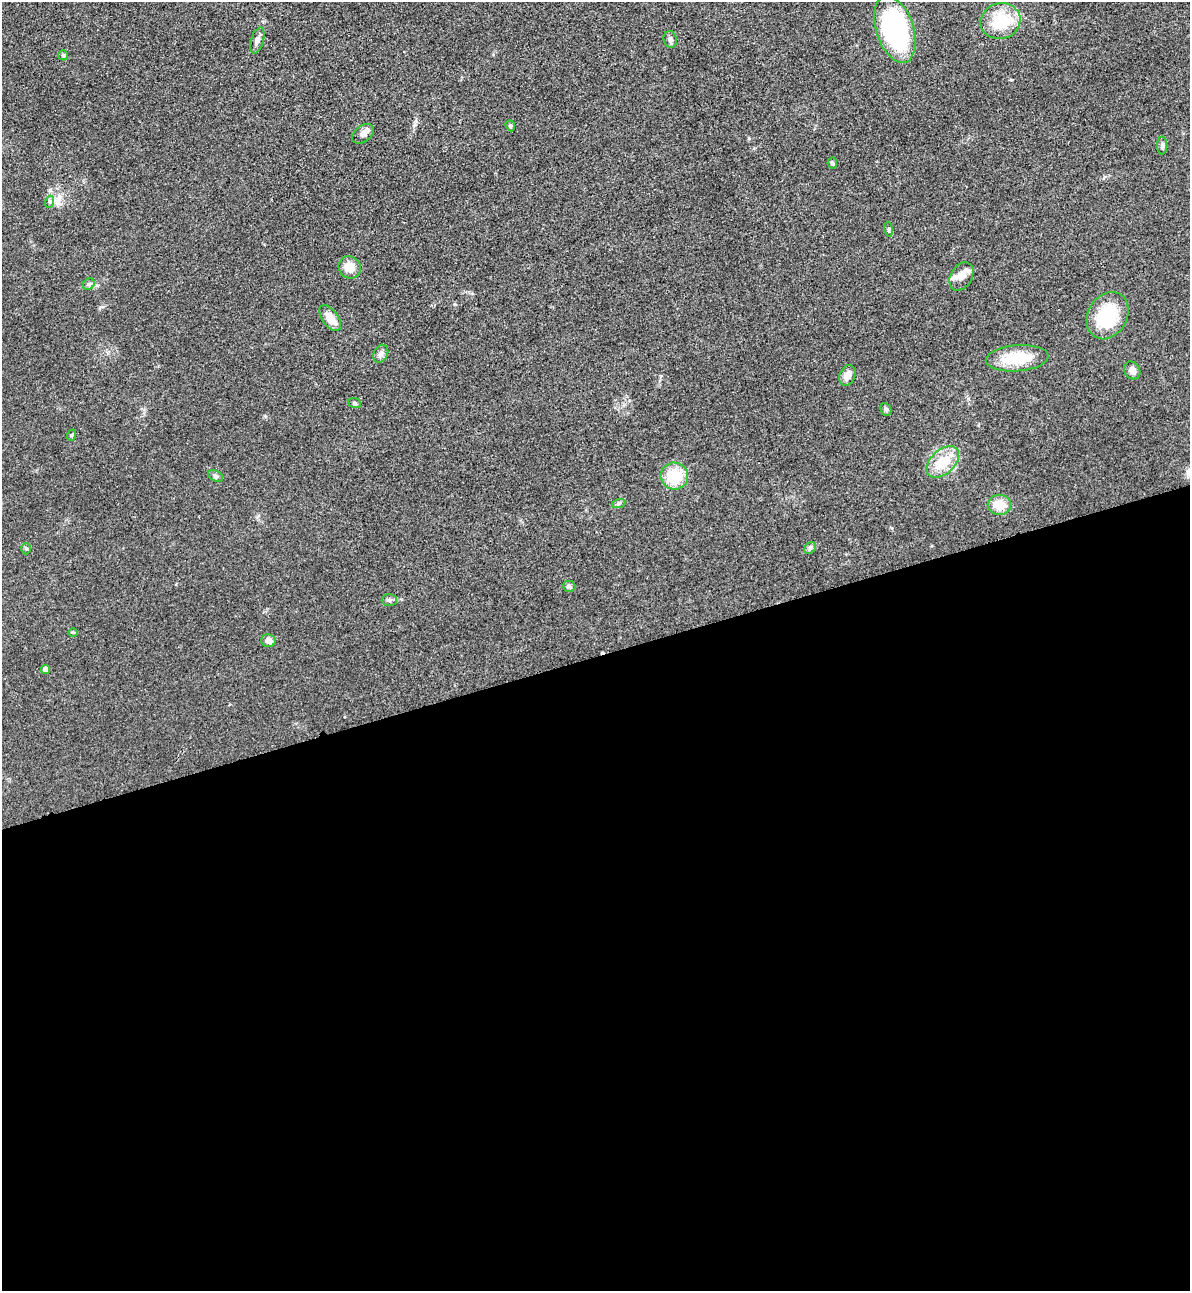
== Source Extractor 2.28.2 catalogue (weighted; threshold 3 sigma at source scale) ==
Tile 15 of 4 x 4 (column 3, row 4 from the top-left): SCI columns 2659-3846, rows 29-1317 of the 5195 x 5213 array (HDU 1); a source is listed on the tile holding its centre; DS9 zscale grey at full resolution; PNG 1192 x 1293 px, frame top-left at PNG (2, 2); each listed source drawn as its Kron ellipse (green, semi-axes under 4 px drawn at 4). Shown black and unused: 49% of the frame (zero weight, under 3 of 4 exposures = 3% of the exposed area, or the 3 px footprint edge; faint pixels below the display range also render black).
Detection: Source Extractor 2.28.2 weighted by HDU 2 'WHT'; one run over the whole footprint, this tile lists its part. Background 0.0679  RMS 0.0084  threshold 0.0379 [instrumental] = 3 sigma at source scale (4.5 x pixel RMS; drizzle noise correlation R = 1.50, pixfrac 1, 0.05/0.05 arcsec/px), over >= 5 px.
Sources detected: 37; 2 inside a brighter listed object's ellipse — not listed separately; the other 35 listed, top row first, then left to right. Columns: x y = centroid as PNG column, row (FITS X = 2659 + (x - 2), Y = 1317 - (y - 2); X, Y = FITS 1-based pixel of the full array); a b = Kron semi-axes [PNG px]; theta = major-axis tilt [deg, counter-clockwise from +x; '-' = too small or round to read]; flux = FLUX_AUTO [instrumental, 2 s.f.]
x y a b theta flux
1000 21 20 18 16 32
895 29 34 18 -72 150
670 39 8 6 -77 3.4
257 40 13 6 73 3.8
63 55 5 5 - 1.4
510 126 6 4 -70 1.1
363 134 12 8 38 4.5
1162 145 9 5 90 2.1
832 163 5 5 - 1.3
49 202 6 4 72 1.5
889 229 7 4 -81 1.4
350 267 11 10 - 11
961 276 15 10 61 6.1
89 284 6 5 - 1.7
1108 315 25 19 60 47
330 318 15 8 -54 11
381 354 9 7 62 2.9
1017 358 31 13 4 33
1132 370 9 7 -58 4.5
847 375 10 7 68 6.1
355 403 6 4 -22 1.3
886 409 6 5 - 1.8
72 435 6 3 70 0.91
943 462 19 12 42 23
215 476 8 5 -27 1.8
674 476 14 13 - 27
619 503 7 4 19 1.4
999 505 12 10 0 12
810 548 6 5 - 1.9
26 549 6 5 - 1.3
569 586 6 5 - 1.6
389 600 7 6 - 1.8
73 632 5 3 - 0.75
268 641 7 6 - 4.5
46 669 4 4 - 5.8